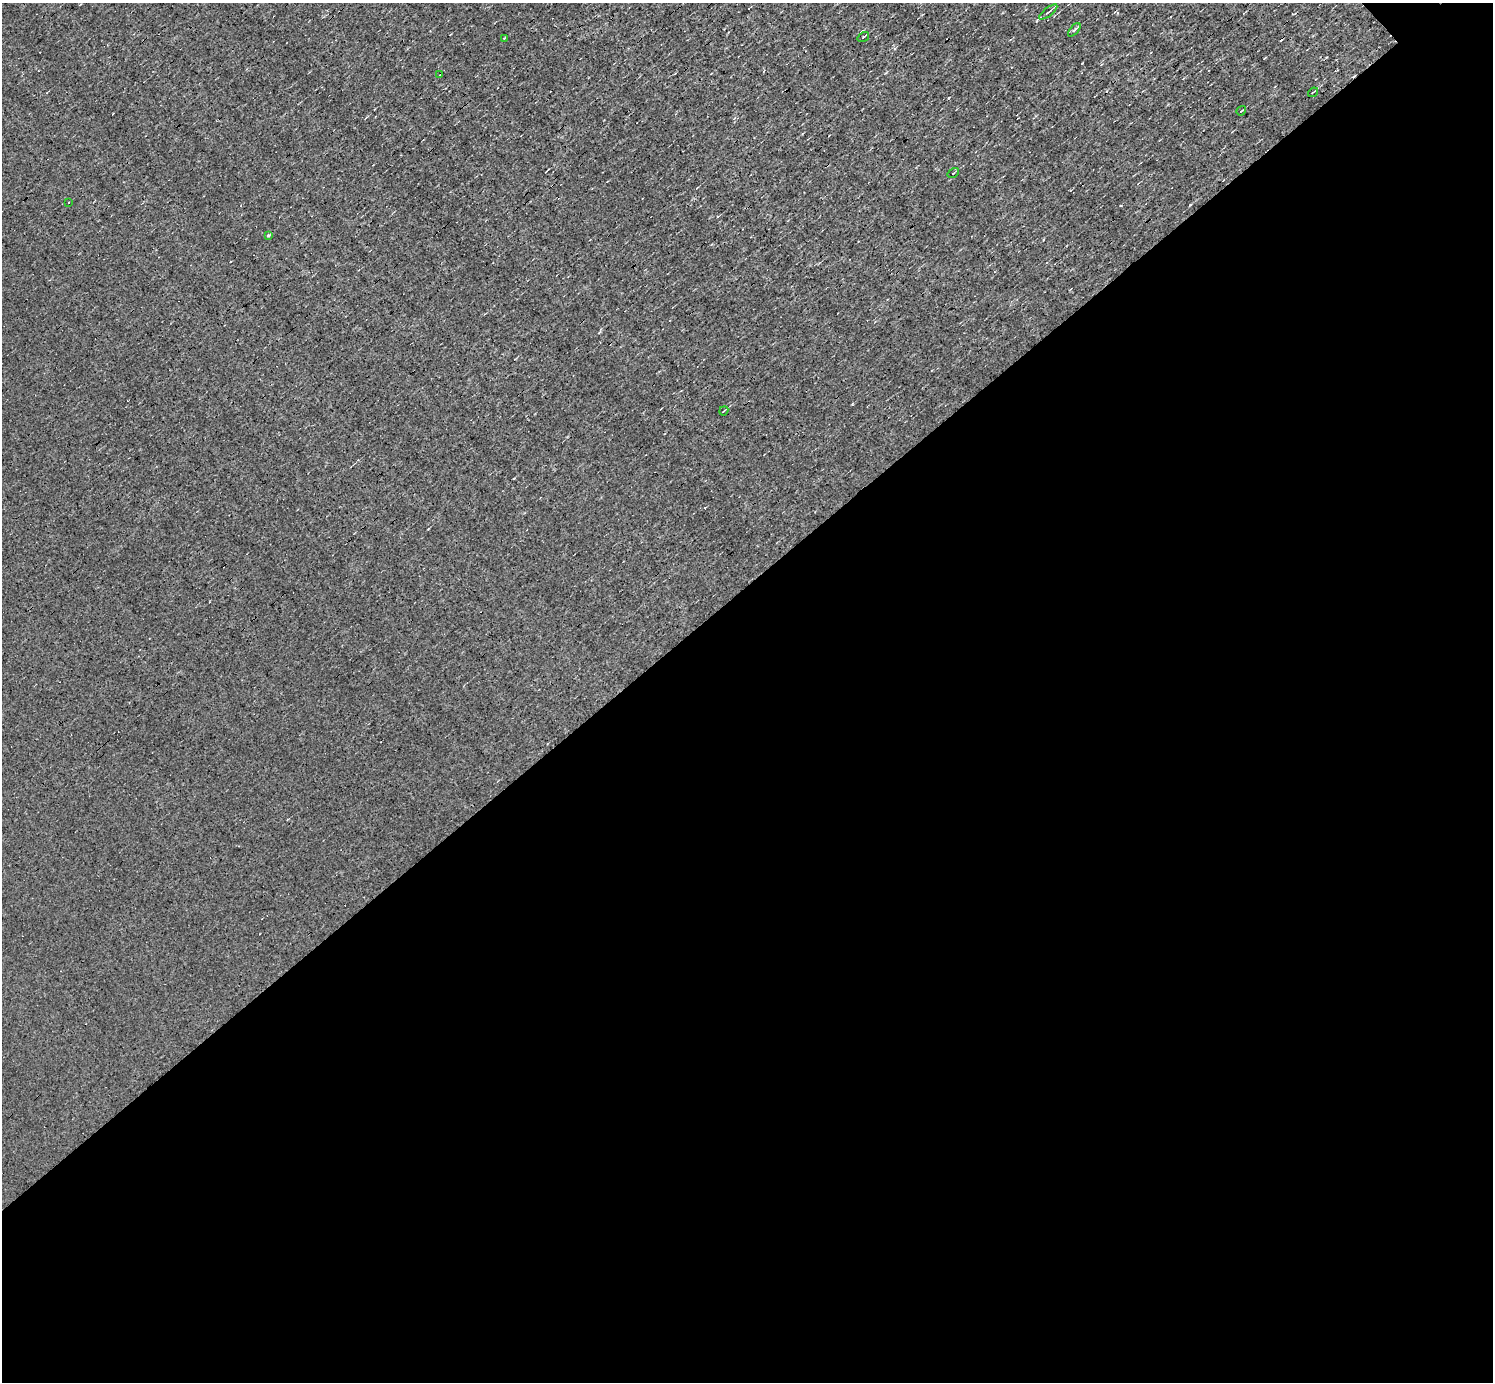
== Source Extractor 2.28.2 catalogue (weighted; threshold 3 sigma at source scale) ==
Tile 15 of 4 x 4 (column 3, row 4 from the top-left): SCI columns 2985-4475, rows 152-1531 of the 5967 x 5966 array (HDU 1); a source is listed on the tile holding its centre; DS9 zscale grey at full resolution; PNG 1495 x 1384 px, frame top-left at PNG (2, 3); each listed source drawn as its Kron ellipse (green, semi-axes under 4 px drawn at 4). Shown black and unused: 58% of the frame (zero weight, under 3 of 4 exposures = <1% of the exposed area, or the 3 px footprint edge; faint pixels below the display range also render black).
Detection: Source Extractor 2.28.2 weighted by HDU 2 'WHT'; one run over the whole footprint, this tile lists its part. Background -0.00396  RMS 0.036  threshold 0.163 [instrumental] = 3 sigma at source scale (4.5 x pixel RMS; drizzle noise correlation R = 1.50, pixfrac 1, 0.05/0.05 arcsec/px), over >= 5 px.
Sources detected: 16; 5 cosmic-ray / hot-pixel residue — neither listed nor drawn; the other 11 listed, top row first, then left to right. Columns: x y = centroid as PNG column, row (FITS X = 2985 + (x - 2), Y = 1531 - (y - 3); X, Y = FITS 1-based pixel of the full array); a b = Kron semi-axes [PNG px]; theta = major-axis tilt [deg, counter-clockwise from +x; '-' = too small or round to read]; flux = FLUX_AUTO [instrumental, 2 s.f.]
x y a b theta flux
1048 12 11 3 38 7
1074 30 8 3 49 7.2
863 37 6 2 34 5.4
504 38 3 2 - 5.2
440 75 3 3 - 2.8
1313 92 5 2 - 3.5
1241 111 5 2 - 3.1
953 173 6 2 35 2.9
68 202 3 2 - 3.4
268 235 4 3 - 6.4
724 411 5 2 - 3.6
Unlisted compact peaks at least as high as the median listed source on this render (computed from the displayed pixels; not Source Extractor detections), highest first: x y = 852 404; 1121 205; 949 98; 428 529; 1036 21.